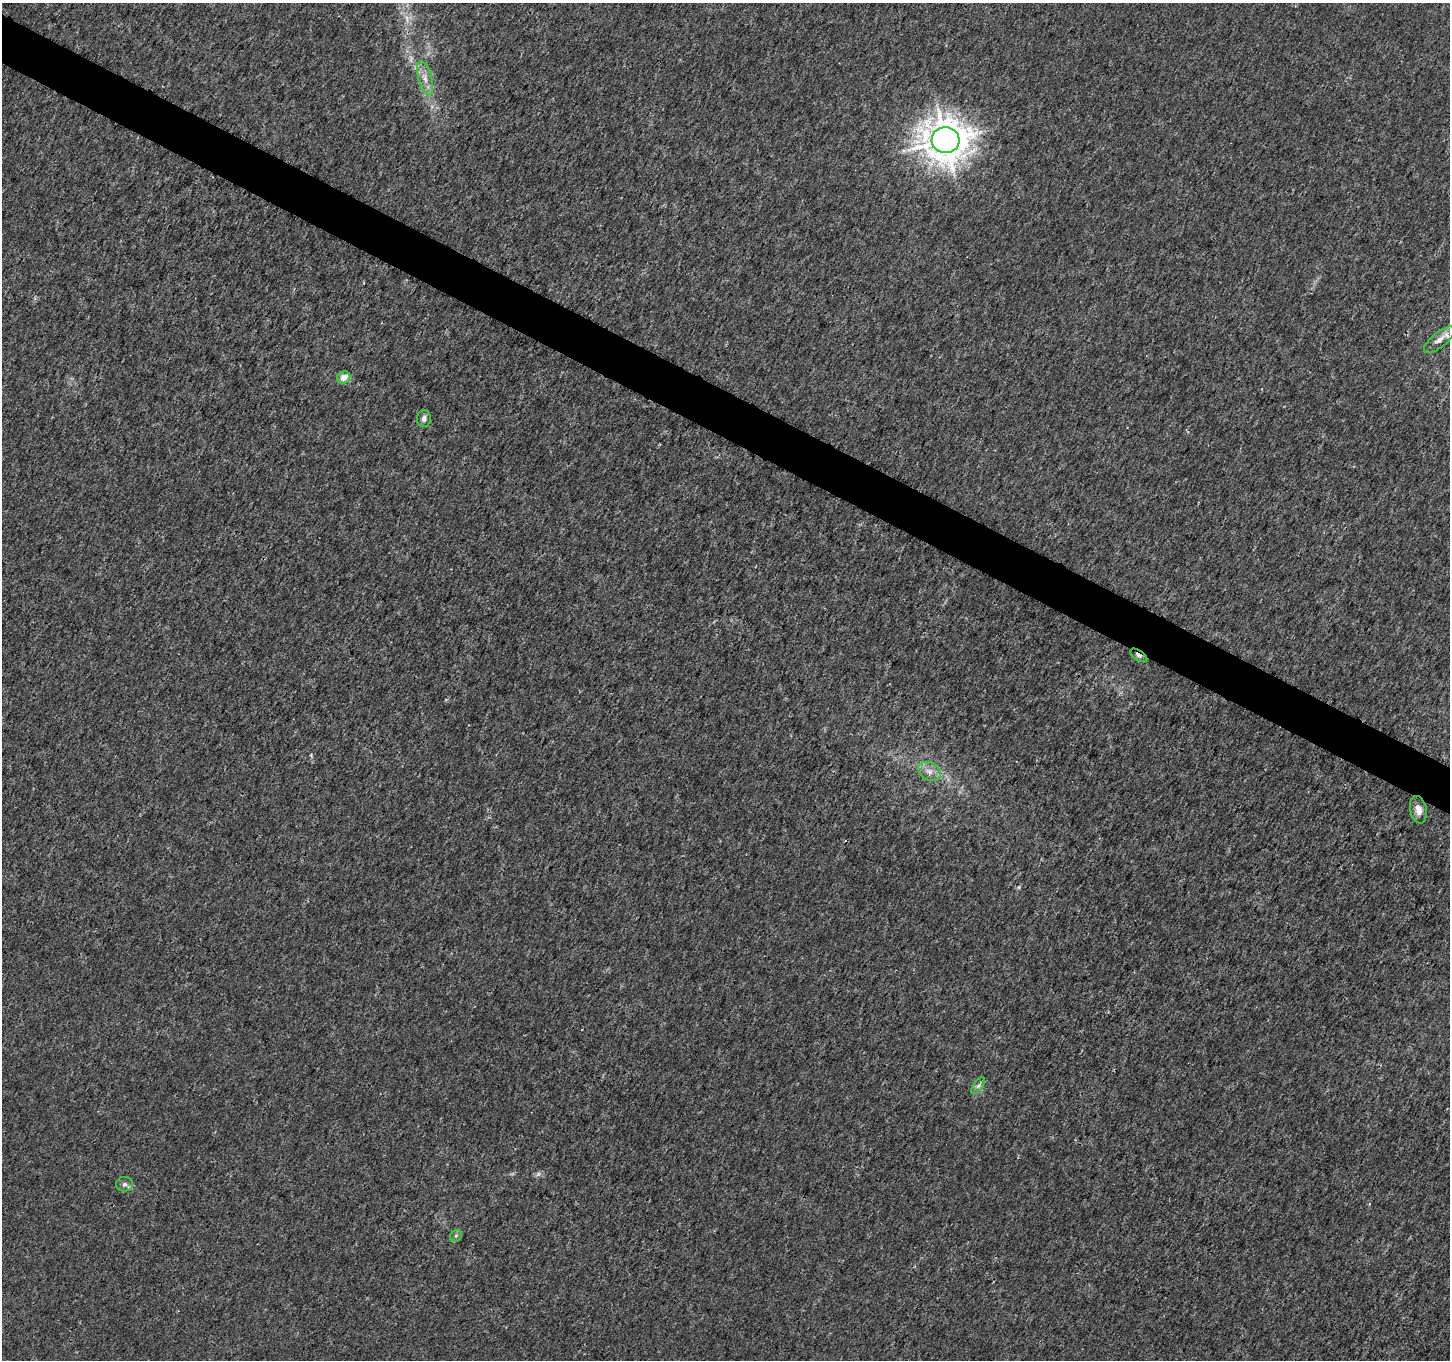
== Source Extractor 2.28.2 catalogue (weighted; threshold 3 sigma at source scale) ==
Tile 11 of 4 x 4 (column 3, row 3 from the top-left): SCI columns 2907-4354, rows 1622-2979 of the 5803 x 5892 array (HDU 1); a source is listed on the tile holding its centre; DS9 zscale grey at full resolution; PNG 1452 x 1362 px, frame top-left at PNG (2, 3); each listed source drawn as its Kron ellipse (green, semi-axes under 4 px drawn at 4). Shown black and unused: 3% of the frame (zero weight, under 3 of 4 exposures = <1% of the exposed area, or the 3 px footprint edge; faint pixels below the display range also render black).
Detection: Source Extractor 2.28.2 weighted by HDU 2 'WHT'; one run over the whole footprint, this tile lists its part. Background 0.00181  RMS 0.0022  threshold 0.00977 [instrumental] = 3 sigma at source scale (4.5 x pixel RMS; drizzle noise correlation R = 1.50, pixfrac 1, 0.0396/0.0396 arcsec/px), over >= 5 px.
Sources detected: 13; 2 too faint to see at this stretch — neither listed nor drawn; the other 11 listed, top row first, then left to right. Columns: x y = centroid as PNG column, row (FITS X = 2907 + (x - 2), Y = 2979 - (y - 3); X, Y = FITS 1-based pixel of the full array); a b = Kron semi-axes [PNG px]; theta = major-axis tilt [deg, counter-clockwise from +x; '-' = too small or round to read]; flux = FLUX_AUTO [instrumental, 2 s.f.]
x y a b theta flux
425 78 17 6 -75 1.9
945 140 14 13 - 490
1439 340 19 7 39 1.8
344 377 7 5 26 2.3
424 419 8 7 - 0.81
1139 655 10 5 -33 0.62
929 771 12 9 -26 1.6
1418 810 14 8 -78 1.8
978 1086 9 5 54 0.62
125 1184 8 7 - 0.83
456 1236 6 5 - 0.45
Overlapping masked pixels (flux is a lower limit): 1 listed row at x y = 1139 655